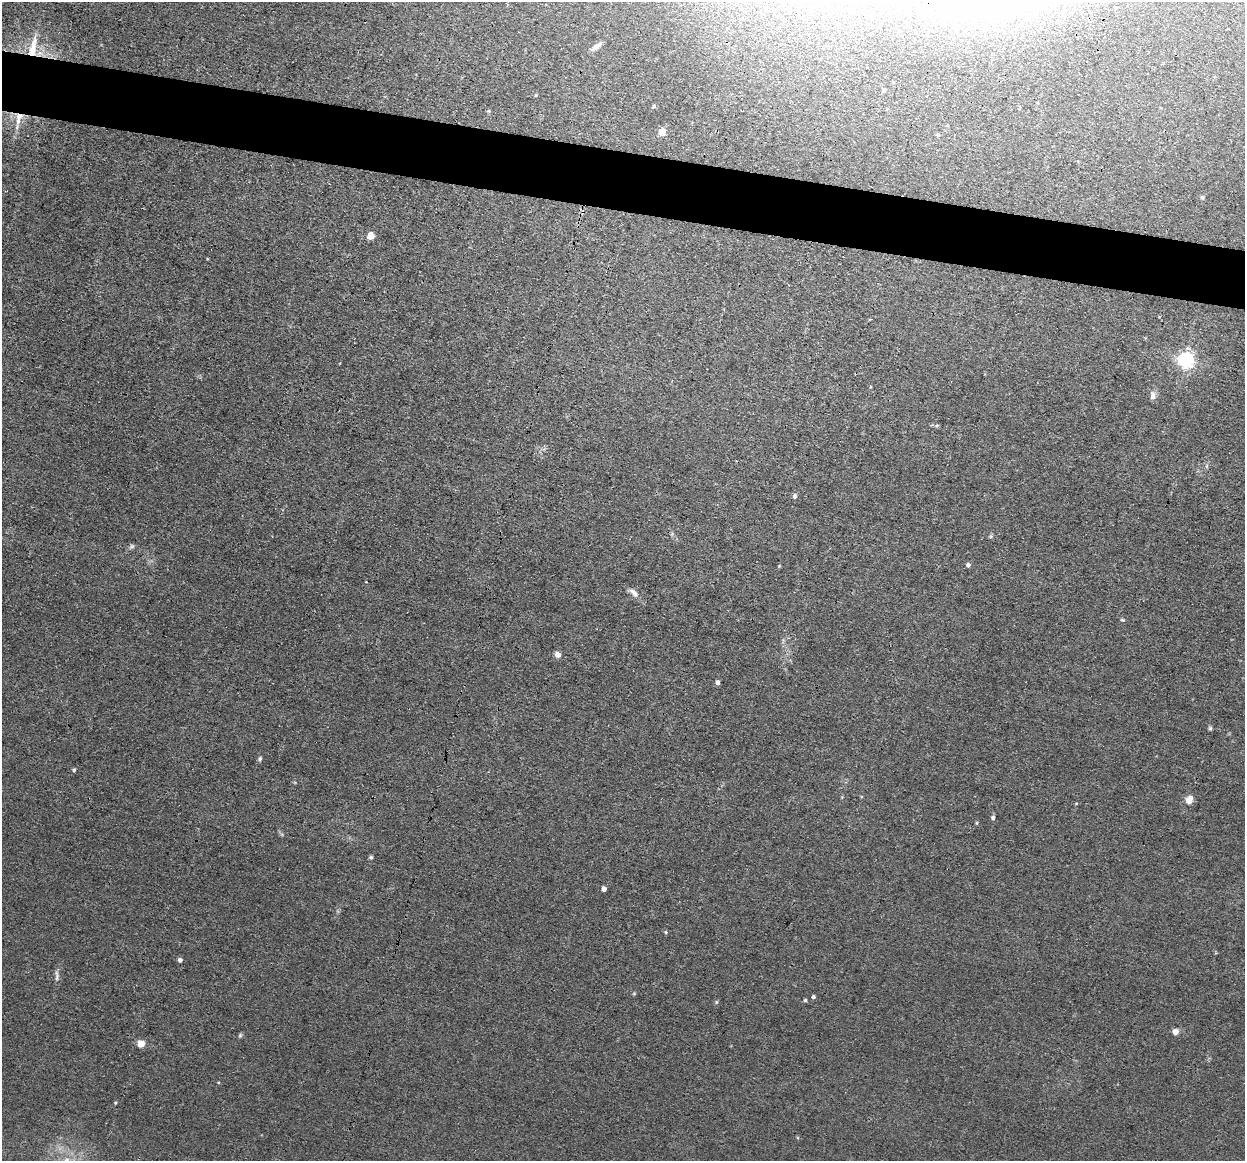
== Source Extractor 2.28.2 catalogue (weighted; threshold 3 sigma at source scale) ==
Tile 11 of 4 x 4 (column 3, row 3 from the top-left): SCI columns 2489-3731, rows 1402-2560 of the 4975 x 5000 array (HDU 1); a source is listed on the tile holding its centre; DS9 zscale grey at full resolution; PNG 1247 x 1163 px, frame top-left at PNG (2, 2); no overlay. Shown black and unused: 5% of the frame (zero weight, under 3 of 4 exposures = <1% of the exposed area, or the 3 px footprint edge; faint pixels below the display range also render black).
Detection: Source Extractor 2.28.2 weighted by HDU 2 'WHT'; one run over the whole footprint, this tile lists its part. Background 0.046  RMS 0.0054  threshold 0.0245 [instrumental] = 3 sigma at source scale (4.5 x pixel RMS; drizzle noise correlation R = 1.50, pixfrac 1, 0.05/0.05 arcsec/px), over >= 5 px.
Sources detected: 41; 2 inside a brighter listed object's ellipse — not listed separately; the other 39 listed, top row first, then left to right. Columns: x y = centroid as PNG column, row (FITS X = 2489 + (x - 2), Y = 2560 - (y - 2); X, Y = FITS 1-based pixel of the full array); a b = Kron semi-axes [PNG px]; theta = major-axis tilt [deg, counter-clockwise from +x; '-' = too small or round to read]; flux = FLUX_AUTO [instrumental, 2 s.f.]
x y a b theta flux
33 47 32 9 80 12
596 47 16 6 33 3
884 90 4 4 - 0.76
536 95 3 3 - 0.6
654 106 6 4 53 0.81
19 116 13 11 -1 6.4
662 132 5 5 - 11
938 135 5 4 - 0.98
371 236 5 5 - 10
1186 360 6 6 - 200
1153 395 12 7 -89 2.3
937 425 6 4 2 0.79
795 496 6 5 - 1.6
991 536 7 4 71 0.75
132 546 9 6 44 1.3
968 565 5 5 - 1.5
634 592 16 7 -43 3.4
1122 620 6 4 -19 0.7
557 654 6 6 - 3.4
717 682 4 4 - 2.3
1210 728 6 4 68 0.86
260 759 5 5 - 1.1
74 770 4 4 - 0.83
1189 800 6 5 - 9.7
993 818 5 5 - 1.3
976 823 5 3 - 0.61
371 857 5 4 - 0.86
604 889 4 4 - 3.5
666 932 5 3 - 0.64
180 960 5 5 - 1.6
57 975 17 5 -85 2.1
634 994 6 4 0 0.56
813 997 4 4 - 1.2
805 1000 4 4 - 0.83
716 1002 5 4 - 0.72
1175 1032 5 4 - 7.3
240 1035 6 5 - 0.88
141 1043 5 5 - 15
115 1103 4 4 - 0.54
Overlapping masked pixels (flux is a lower limit): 2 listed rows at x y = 33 47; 19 116